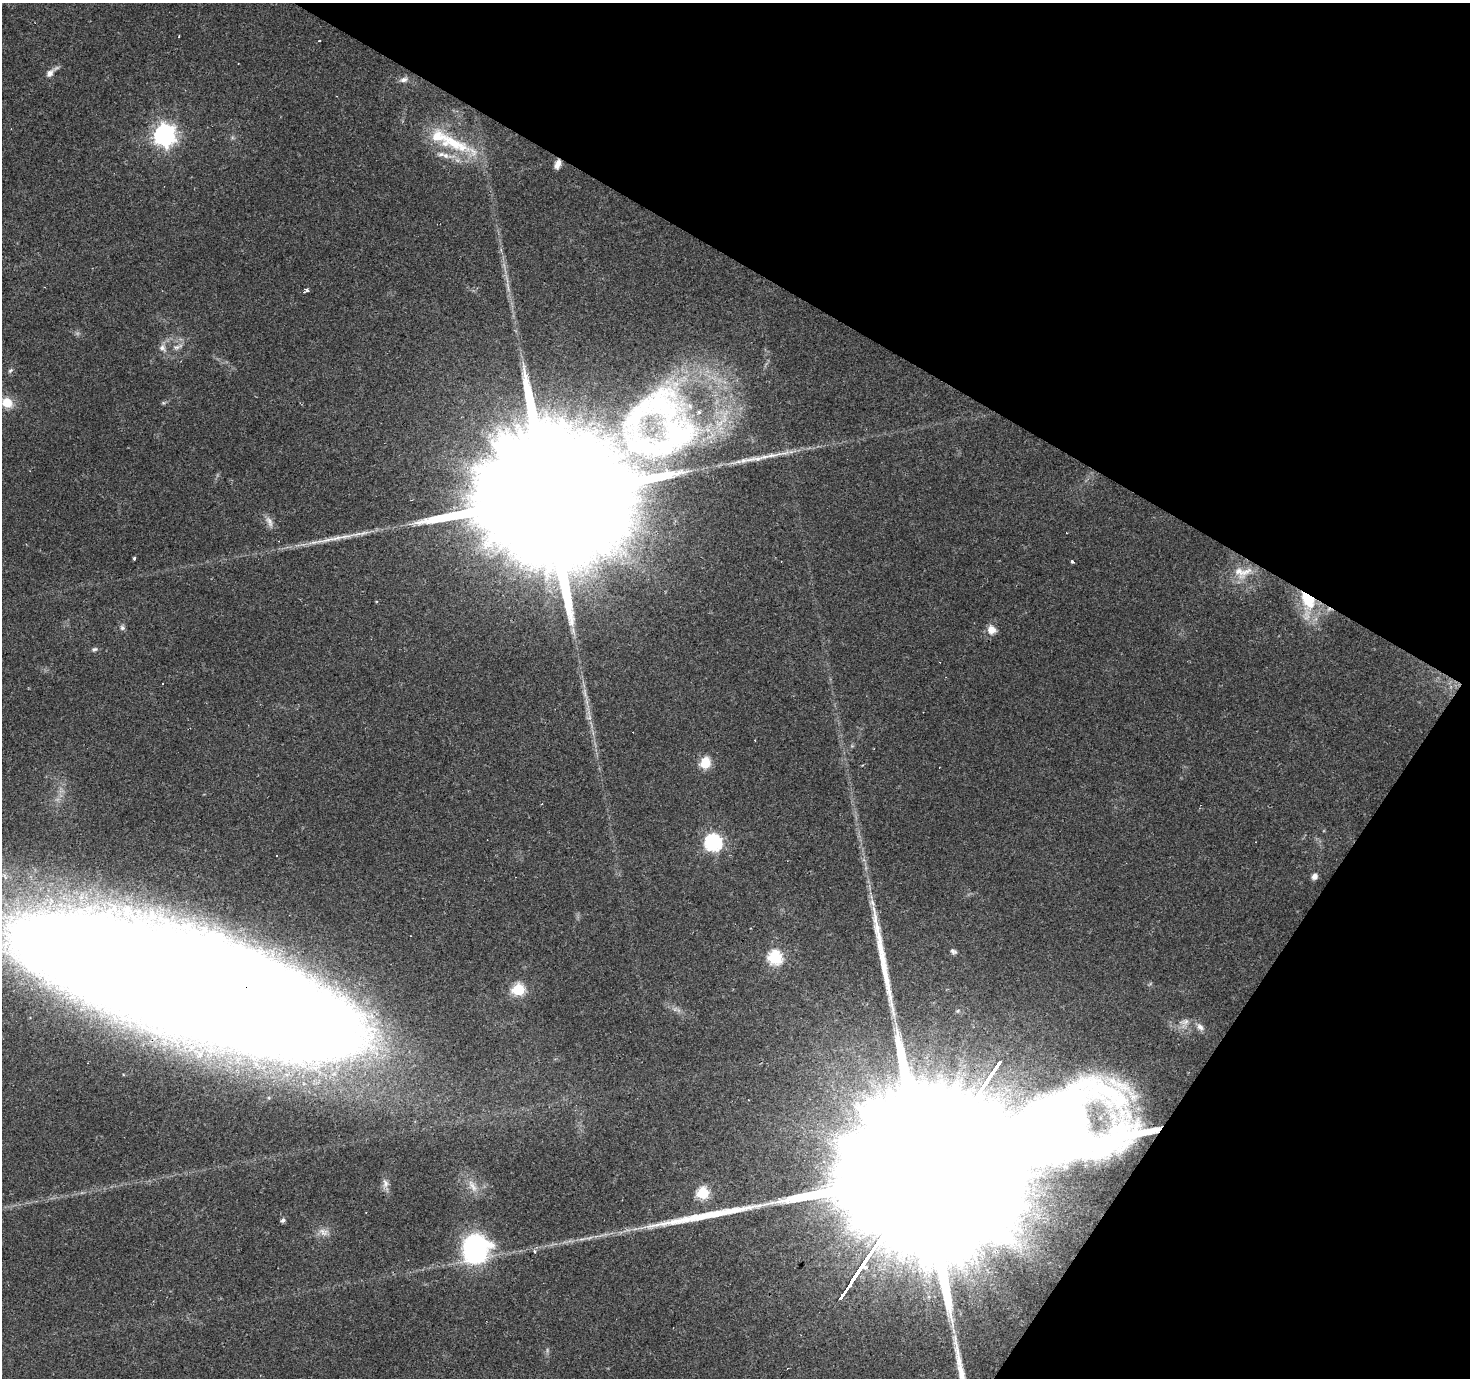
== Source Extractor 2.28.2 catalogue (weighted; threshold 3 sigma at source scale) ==
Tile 8 of 4 x 4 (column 4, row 2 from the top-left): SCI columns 4406-5873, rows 2940-4315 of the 5875 x 5945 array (HDU 1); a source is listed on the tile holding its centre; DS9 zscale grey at full resolution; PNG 1472 x 1380 px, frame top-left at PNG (2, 3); no overlay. Shown black and unused: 28% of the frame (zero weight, under 2 of 3 exposures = <1% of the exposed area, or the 3 px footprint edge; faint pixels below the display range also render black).
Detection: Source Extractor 2.28.2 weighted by HDU 2 'WHT'; one run over the whole footprint, this tile lists its part. Background 0.0793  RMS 0.0058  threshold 0.0259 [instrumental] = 3 sigma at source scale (4.5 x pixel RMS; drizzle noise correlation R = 1.50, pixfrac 1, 0.0396/0.0396 arcsec/px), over >= 5 px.
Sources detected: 65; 1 inside a brighter object's white glare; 13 cosmic-ray / hot-pixel residue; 2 long thin detections or spike segments (spike, bleed or trail) — not listed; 6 inside a brighter listed object's ellipse — not listed separately; the other 43 listed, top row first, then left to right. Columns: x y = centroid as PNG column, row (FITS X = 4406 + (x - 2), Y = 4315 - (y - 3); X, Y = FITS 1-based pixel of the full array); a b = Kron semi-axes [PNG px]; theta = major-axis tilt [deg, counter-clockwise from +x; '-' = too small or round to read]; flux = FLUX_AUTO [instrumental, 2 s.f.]
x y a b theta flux
319 41 3 2 - 0.64
50 73 11 7 46 3.6
404 80 11 7 16 2.3
164 135 8 8 - 350
454 143 52 18 -23 35
558 164 10 6 70 4.1
306 290 4 3 - 10
177 347 16 6 21 3.2
162 348 11 8 -49 3
10 370 7 5 48 1.1
7 403 11 10 - 10
163 403 6 4 17 0.84
667 439 132 58 15 250
772 455 25 6 11 7
549 497 84 29 55 66000
269 522 17 7 -65 3.4
134 558 4 3 - 0.73
1072 561 3 3 - 5.2
1239 571 24 13 -48 10
1308 599 22 12 -59 26
122 628 7 7 - 1.5
991 630 11 10 - 5.3
94 649 9 5 15 1.3
589 717 7 4 55 1.4
705 763 11 9 68 12
713 842 7 7 - 150
1315 876 7 6 - 2.7
953 951 9 6 -33 1.6
775 958 7 7 - 85
186 985 280 72 -18 3900
518 990 6 6 - 62
1185 1022 9 8 - 2.9
1200 1027 11 7 -46 2.7
1132 1096 20 10 -53 8
1114 1117 15 7 -67 5.9
923 1176 213 35 55 170000
385 1183 13 8 -87 3.5
472 1186 21 8 -58 5.8
703 1193 6 6 - 56
283 1220 5 5 - 1.6
324 1232 15 9 -20 4.3
475 1249 27 24 72 88
534 1251 4 3 - 1.1
Overlapping masked pixels (flux is a lower limit): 5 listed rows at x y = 558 164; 549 497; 1308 599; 186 985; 923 1176
Isophote crosses this tile's border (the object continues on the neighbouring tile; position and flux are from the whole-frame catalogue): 1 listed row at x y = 186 985